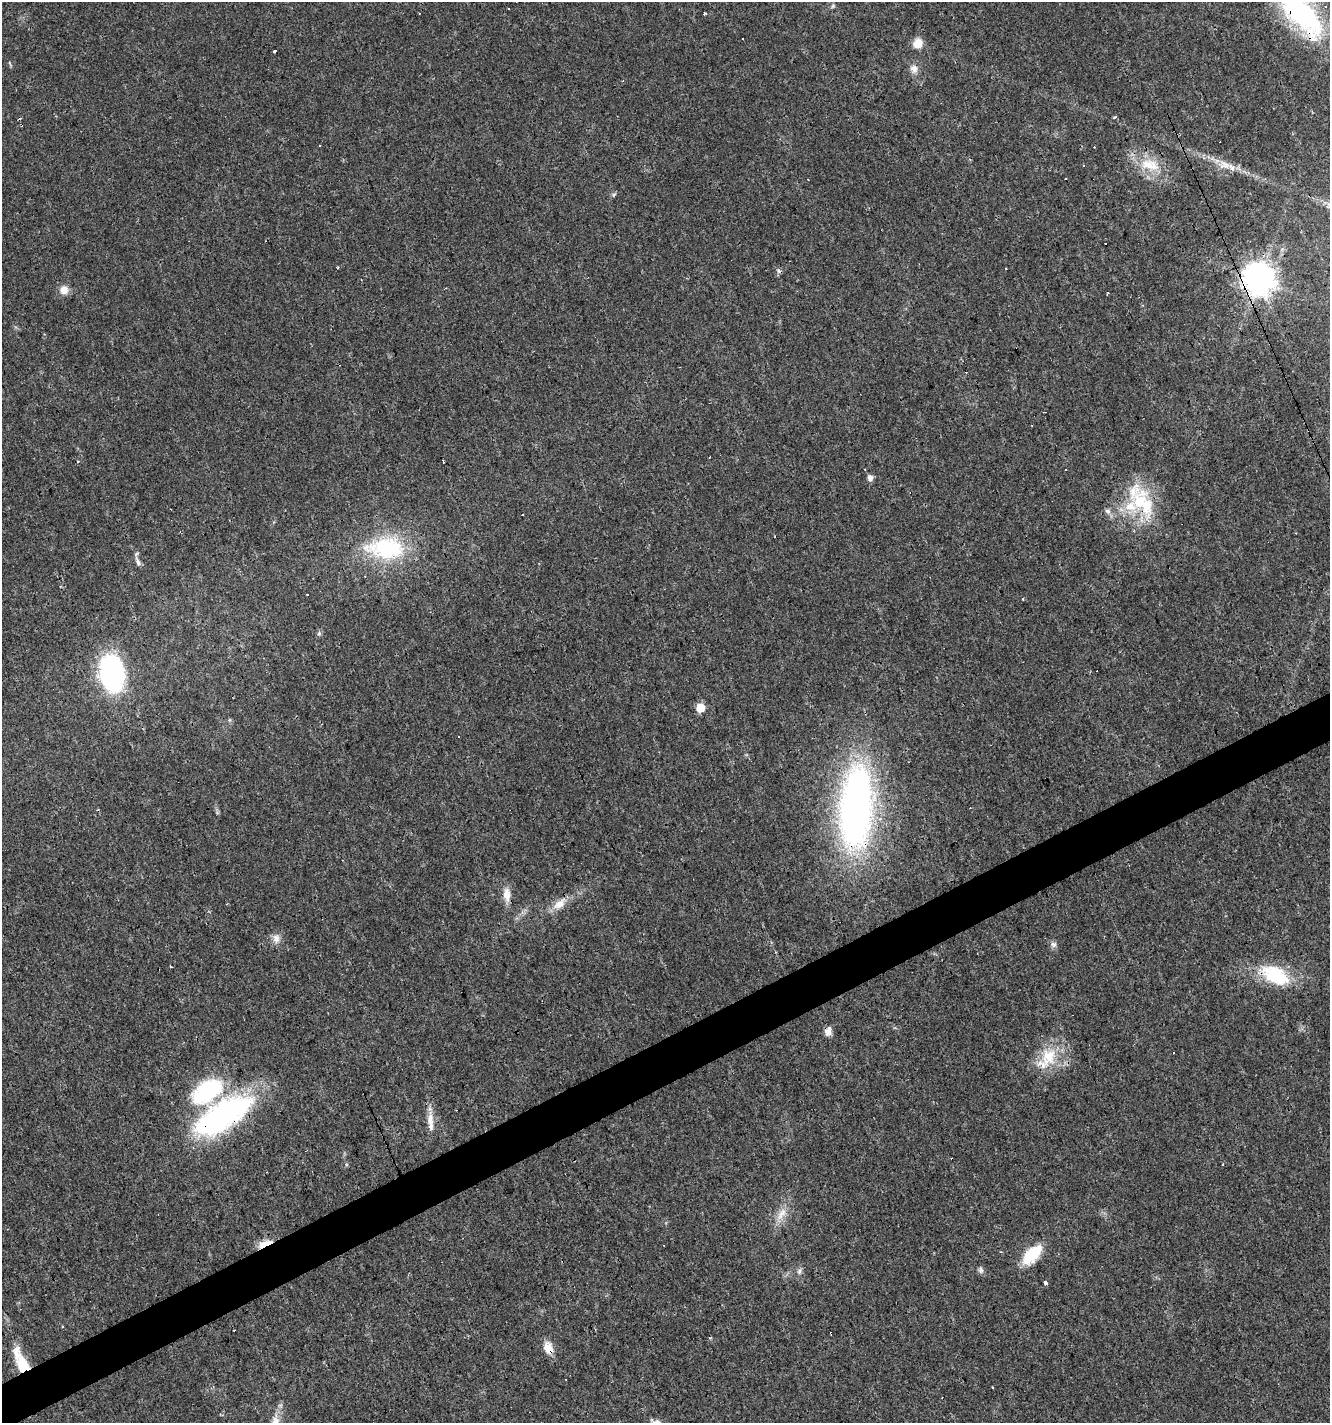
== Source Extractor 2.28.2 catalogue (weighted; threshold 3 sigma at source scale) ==
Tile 7 of 4 x 4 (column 3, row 2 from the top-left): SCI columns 2805-4132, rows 2842-4262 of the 5550 x 5682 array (HDU 1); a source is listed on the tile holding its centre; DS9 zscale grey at full resolution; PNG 1332 x 1425 px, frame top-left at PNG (2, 2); no overlay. Shown black and unused: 3% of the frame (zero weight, under 3 of 4 exposures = <1% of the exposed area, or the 3 px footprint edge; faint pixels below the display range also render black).
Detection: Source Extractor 2.28.2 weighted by HDU 2 'WHT'; one run over the whole footprint, this tile lists its part. Background 0.0143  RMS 0.0028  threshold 0.0127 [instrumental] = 3 sigma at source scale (4.5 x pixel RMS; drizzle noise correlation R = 1.50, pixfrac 1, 0.0396/0.0396 arcsec/px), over >= 5 px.
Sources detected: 78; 29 cosmic-ray / hot-pixel residue — not listed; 4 inside a brighter listed object's ellipse — not listed separately; the other 45 listed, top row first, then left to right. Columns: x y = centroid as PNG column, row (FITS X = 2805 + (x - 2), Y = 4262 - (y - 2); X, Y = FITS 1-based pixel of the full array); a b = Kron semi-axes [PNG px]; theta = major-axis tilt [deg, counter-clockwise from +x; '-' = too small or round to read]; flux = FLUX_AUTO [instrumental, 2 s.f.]
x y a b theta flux
833 6 6 5 - 0.48
1301 12 62 25 -49 58
704 13 3 3 - 0.4
918 43 11 10 - 3.5
275 51 4 3 - 0.75
914 69 12 10 -68 2
1114 117 5 3 - 0.34
1150 165 32 16 -15 8.7
1225 165 18 11 2 3.6
613 195 6 4 71 0.45
778 271 7 4 -53 0.55
1258 279 10 9 - 500
64 290 12 11 - 2.4
1108 293 3 2 - 0.25
1044 412 3 2 - 0.29
77 462 3 3 - 0.82
870 477 6 5 - 1.7
1140 502 34 27 70 18
1108 511 8 7 - 1
386 548 56 29 -3 27
138 561 13 6 -65 1.1
319 633 6 5 - 0.52
112 673 31 20 -78 52
700 708 6 5 - 8.4
856 807 102 39 87 110
507 895 20 10 -86 3.1
559 904 21 11 36 3.7
276 938 13 11 -87 2
1054 944 9 8 - 1
1275 975 35 19 -27 17
828 1031 10 7 63 2
1048 1057 30 21 69 10
207 1091 39 23 35 25
223 1115 70 28 32 61
430 1120 22 8 90 3.4
781 1215 23 9 58 3.7
265 1244 14 6 21 6.6
1032 1254 22 11 44 12
981 1270 9 7 -75 0.85
799 1271 9 5 57 0.83
1045 1283 3 3 - 2
548 1348 14 10 -68 3.8
23 1365 22 13 -61 8.3
566 1379 3 2 - 0.29
275 1421 18 10 -90 4
Overlapping masked pixels (flux is a lower limit): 9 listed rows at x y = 1301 12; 1258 279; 856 807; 1275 975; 828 1031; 223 1115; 265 1244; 548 1348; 23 1365
Isophote crosses this tile's border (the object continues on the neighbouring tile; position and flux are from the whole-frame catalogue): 2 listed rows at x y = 1301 12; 275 1421